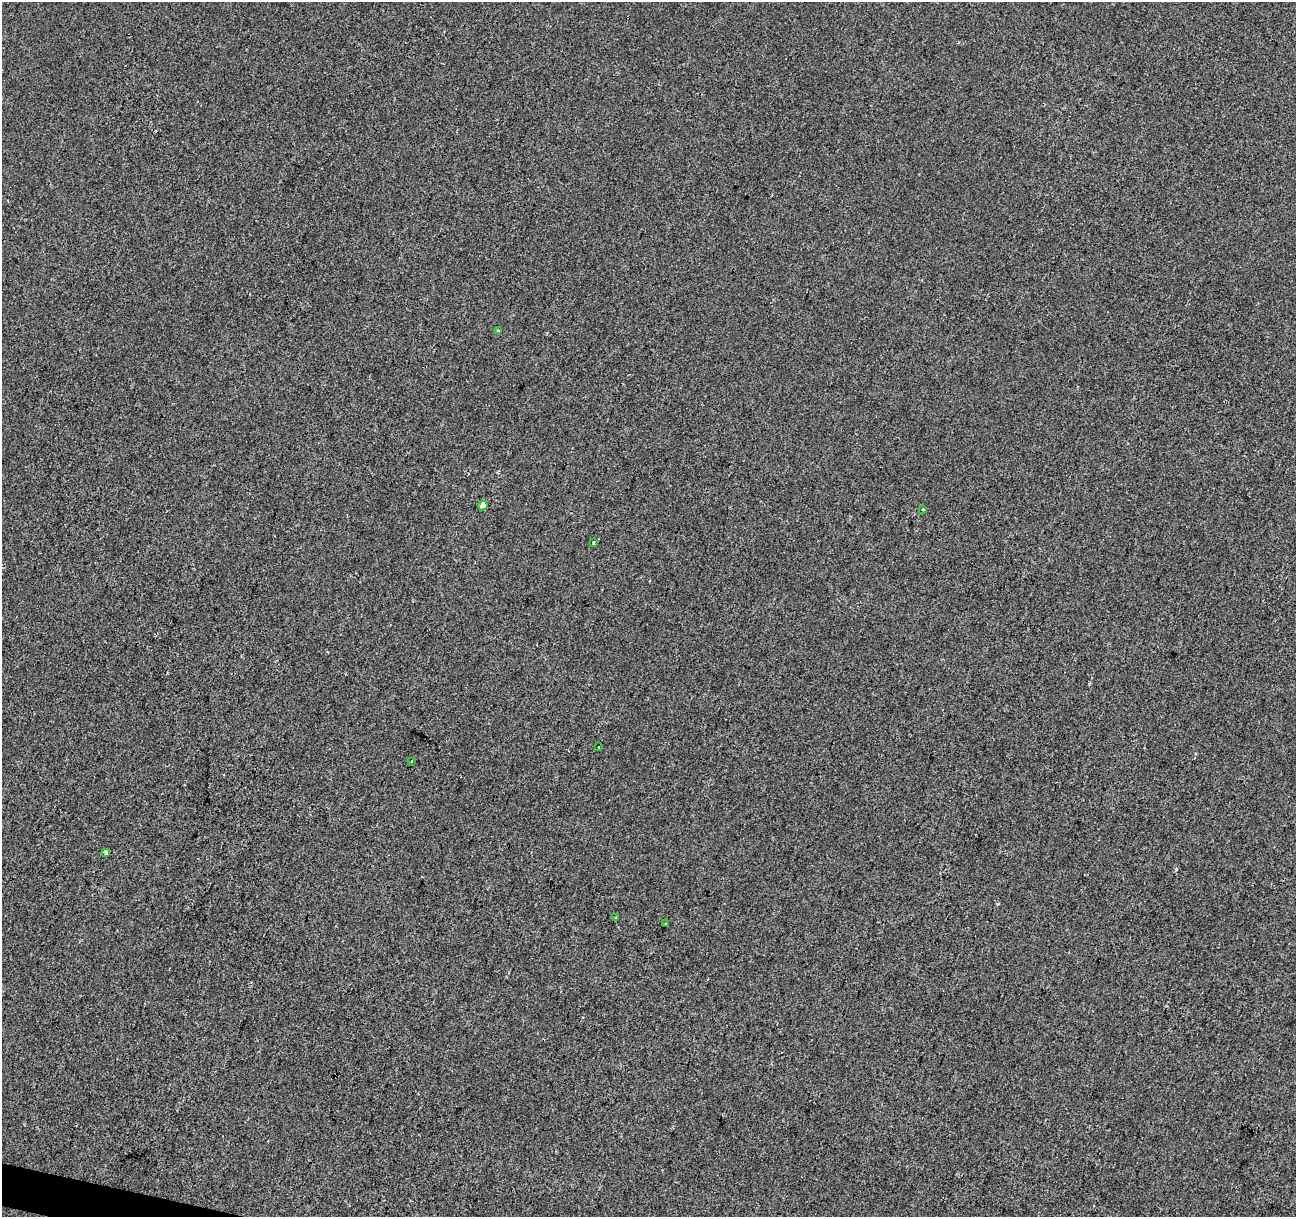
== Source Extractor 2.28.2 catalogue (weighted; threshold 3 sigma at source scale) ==
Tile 7 of 4 x 4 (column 3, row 2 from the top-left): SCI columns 2587-3880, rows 2649-3863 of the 5181 x 5359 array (HDU 1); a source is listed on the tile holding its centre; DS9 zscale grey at full resolution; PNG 1298 x 1219 px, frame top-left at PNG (2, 2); each listed source drawn as its Kron ellipse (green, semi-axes under 4 px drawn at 4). Shown black and unused: <1% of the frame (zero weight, under 2 of 3 exposures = <1% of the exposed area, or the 3 px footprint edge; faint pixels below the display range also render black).
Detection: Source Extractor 2.28.2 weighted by HDU 2 'WHT'; one run over the whole footprint, this tile lists its part. Background 1.13e-04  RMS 0.0042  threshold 0.0188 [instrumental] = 3 sigma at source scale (4.5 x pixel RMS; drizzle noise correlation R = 1.50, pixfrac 1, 0.0396/0.0396 arcsec/px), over >= 5 px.
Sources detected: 10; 1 cosmic-ray / hot-pixel residue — neither listed nor drawn; the other 9 listed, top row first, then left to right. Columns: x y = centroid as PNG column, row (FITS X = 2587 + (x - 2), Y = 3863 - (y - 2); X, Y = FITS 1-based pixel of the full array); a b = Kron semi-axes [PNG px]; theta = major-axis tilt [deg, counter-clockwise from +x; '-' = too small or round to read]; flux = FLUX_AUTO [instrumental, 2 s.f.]
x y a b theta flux
498 331 3 3 - 0.56
483 506 5 4 - 5.2
922 509 3 3 - 1.1
594 542 4 2 - 0.45
599 747 3 2 - 0.32
412 761 3 2 - 0.45
105 853 4 3 - 13
615 917 3 3 - 0.56
666 924 3 3 - 0.69